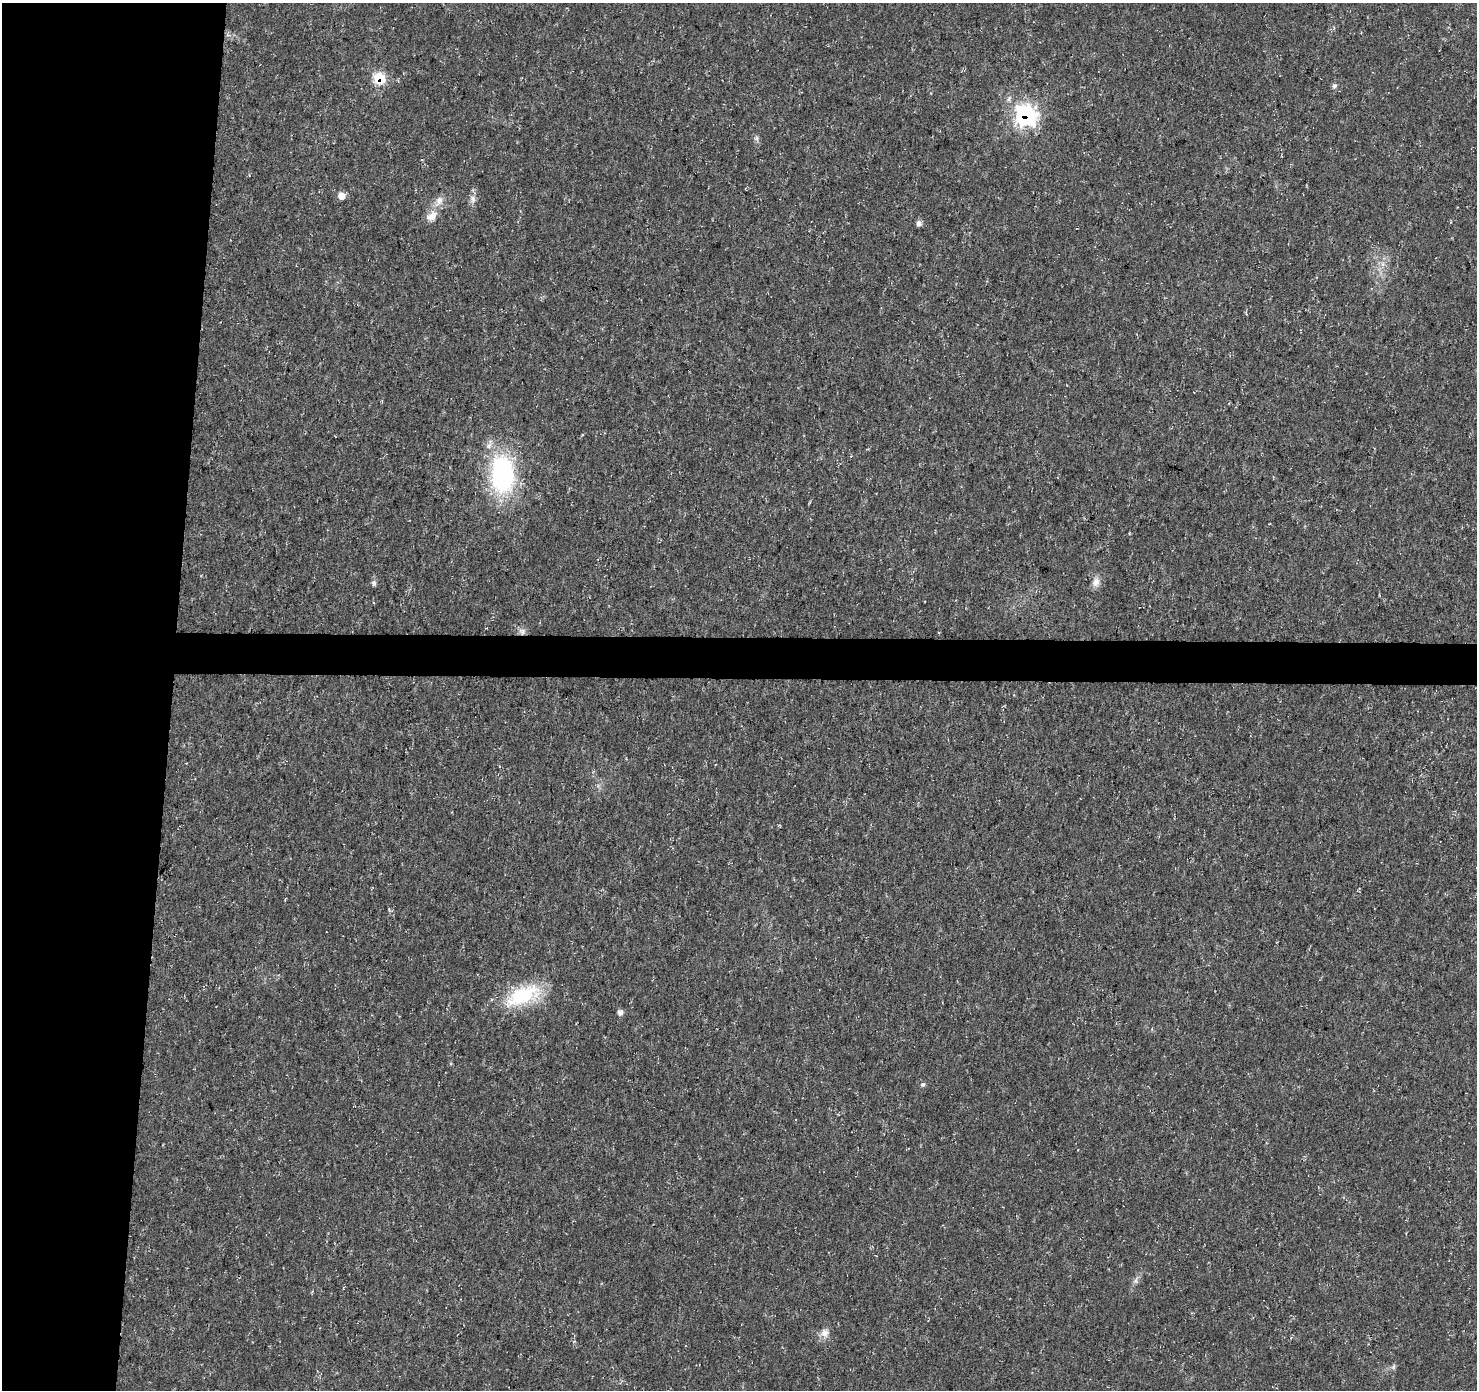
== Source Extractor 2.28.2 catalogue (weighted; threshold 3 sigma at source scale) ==
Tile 4 of 3 x 3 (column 1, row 2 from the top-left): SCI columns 1-1475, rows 1617-3004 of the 4431 x 4671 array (HDU 1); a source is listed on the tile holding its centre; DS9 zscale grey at full resolution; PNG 1479 x 1392 px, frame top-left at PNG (2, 3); no overlay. Shown black and unused: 14% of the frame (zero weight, under 3 of 5 exposures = <1% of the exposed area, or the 3 px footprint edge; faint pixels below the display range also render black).
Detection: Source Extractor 2.28.2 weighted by HDU 2 'WHT'; one run over the whole footprint, this tile lists its part. Background 0.0139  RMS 0.0031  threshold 0.0138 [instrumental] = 3 sigma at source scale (4.5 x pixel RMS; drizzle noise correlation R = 1.50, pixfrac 1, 0.0396/0.0396 arcsec/px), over >= 5 px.
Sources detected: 19; all 19 listed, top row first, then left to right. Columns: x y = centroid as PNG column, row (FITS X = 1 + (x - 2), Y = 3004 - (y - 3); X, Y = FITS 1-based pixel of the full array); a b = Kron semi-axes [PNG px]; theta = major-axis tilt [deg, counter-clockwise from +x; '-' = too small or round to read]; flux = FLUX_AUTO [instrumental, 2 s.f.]
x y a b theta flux
380 78 8 7 - 13
1334 86 7 5 31 0.64
1025 115 11 9 -33 81
756 138 6 6 - 0.69
341 196 8 8 - 2.2
473 199 11 6 -85 1.4
439 201 12 9 65 2.2
432 216 16 11 41 3.2
919 223 6 5 - 1.3
503 474 39 24 -88 45
1096 582 12 9 67 2.1
374 583 6 5 - 0.97
522 631 10 9 - 1.5
523 995 51 22 24 18
620 1012 7 6 - 1.1
923 1084 7 5 13 0.58
1135 1281 8 5 73 0.91
825 1333 12 10 -84 2.1
1393 1367 8 4 59 0.63
Overlapping masked pixels (flux is a lower limit): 3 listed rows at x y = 380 78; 1025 115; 522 631